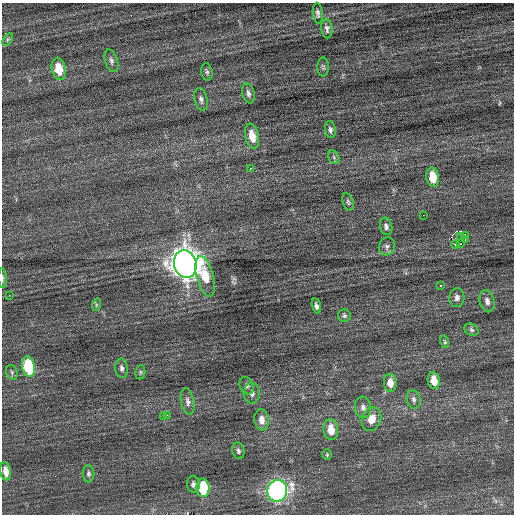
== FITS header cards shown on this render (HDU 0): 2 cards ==
NAXIS1  =                  512 / Axis length
NAXIS2  =                  512 / Axis length

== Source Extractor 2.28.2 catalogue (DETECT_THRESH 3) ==
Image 512 x 512 px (HDU 0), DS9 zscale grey, 1 PNG px = 1 image px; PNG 516 x 516 px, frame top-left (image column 1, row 512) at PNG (2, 3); each listed source drawn as its Kron ellipse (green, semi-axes under 4 px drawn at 4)
Background 0.0832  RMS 0.69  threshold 2.07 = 3 sigma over >= 5 px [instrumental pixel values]
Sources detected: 60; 2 with non-positive FLUX_AUTO (blend fragments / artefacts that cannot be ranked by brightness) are neither listed nor drawn; the other 58 listed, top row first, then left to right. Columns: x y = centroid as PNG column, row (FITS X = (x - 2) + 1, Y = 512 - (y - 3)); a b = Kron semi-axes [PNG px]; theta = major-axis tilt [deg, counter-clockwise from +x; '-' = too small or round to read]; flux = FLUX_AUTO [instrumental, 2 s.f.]
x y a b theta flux
318 13 10 5 -84 130
327 29 10 5 -83 150
8 39 7 4 58 75
111 61 11 6 -73 150
323 67 9 6 89 100
59 69 11 7 -76 940
207 72 8 5 -80 98
248 93 10 6 -76 150
201 99 11 6 -75 160
330 130 8 5 -82 120
252 136 12 6 -76 730
334 157 7 5 -60 96
250 168 3 2 - 200
433 177 10 6 -80 970
348 202 9 5 -74 110
423 215 2 2 - 110
386 226 9 6 -78 140
465 235 2 2 - 7800
461 236 3 3 - 72
465 240 4 4 - 40
455 244 3 2 - 360
461 244 3 3 - 120
387 246 9 8 - 150
185 264 14 11 -74 61000
205 276 21 8 -75 1100
2 278 10 3 -88 83
440 285 3 2 - 53
9 295 3 2 - 65
457 298 9 7 86 190
487 301 11 7 -76 240
96 305 6 4 73 59
316 306 7 4 -76 140
344 316 6 6 - 97
472 330 7 6 - 110
445 342 6 4 -75 66
28 367 11 6 -78 2600
122 368 10 6 -82 150
12 372 7 5 -70 92
140 372 7 5 83 70
434 380 8 6 -79 610
390 383 9 6 -85 450
247 386 9 7 -64 140
252 393 10 8 86 220
414 399 9 6 -77 170
188 401 13 6 -79 200
363 407 11 8 -83 220
167 415 3 2 - 69
163 417 3 3 - 610
371 419 12 9 67 500
262 420 10 7 -82 400
331 429 10 7 -83 630
238 451 8 6 -76 120
327 455 5 4 - 57
6 471 9 5 -80 440
88 474 8 6 90 110
193 484 8 6 -82 150
203 488 9 6 -87 1900
277 491 11 10 - 14000
At the frame edge (FLAGS 8, measured only in part): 1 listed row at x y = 2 278
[2 non-positive-flux detections neither listed nor drawn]